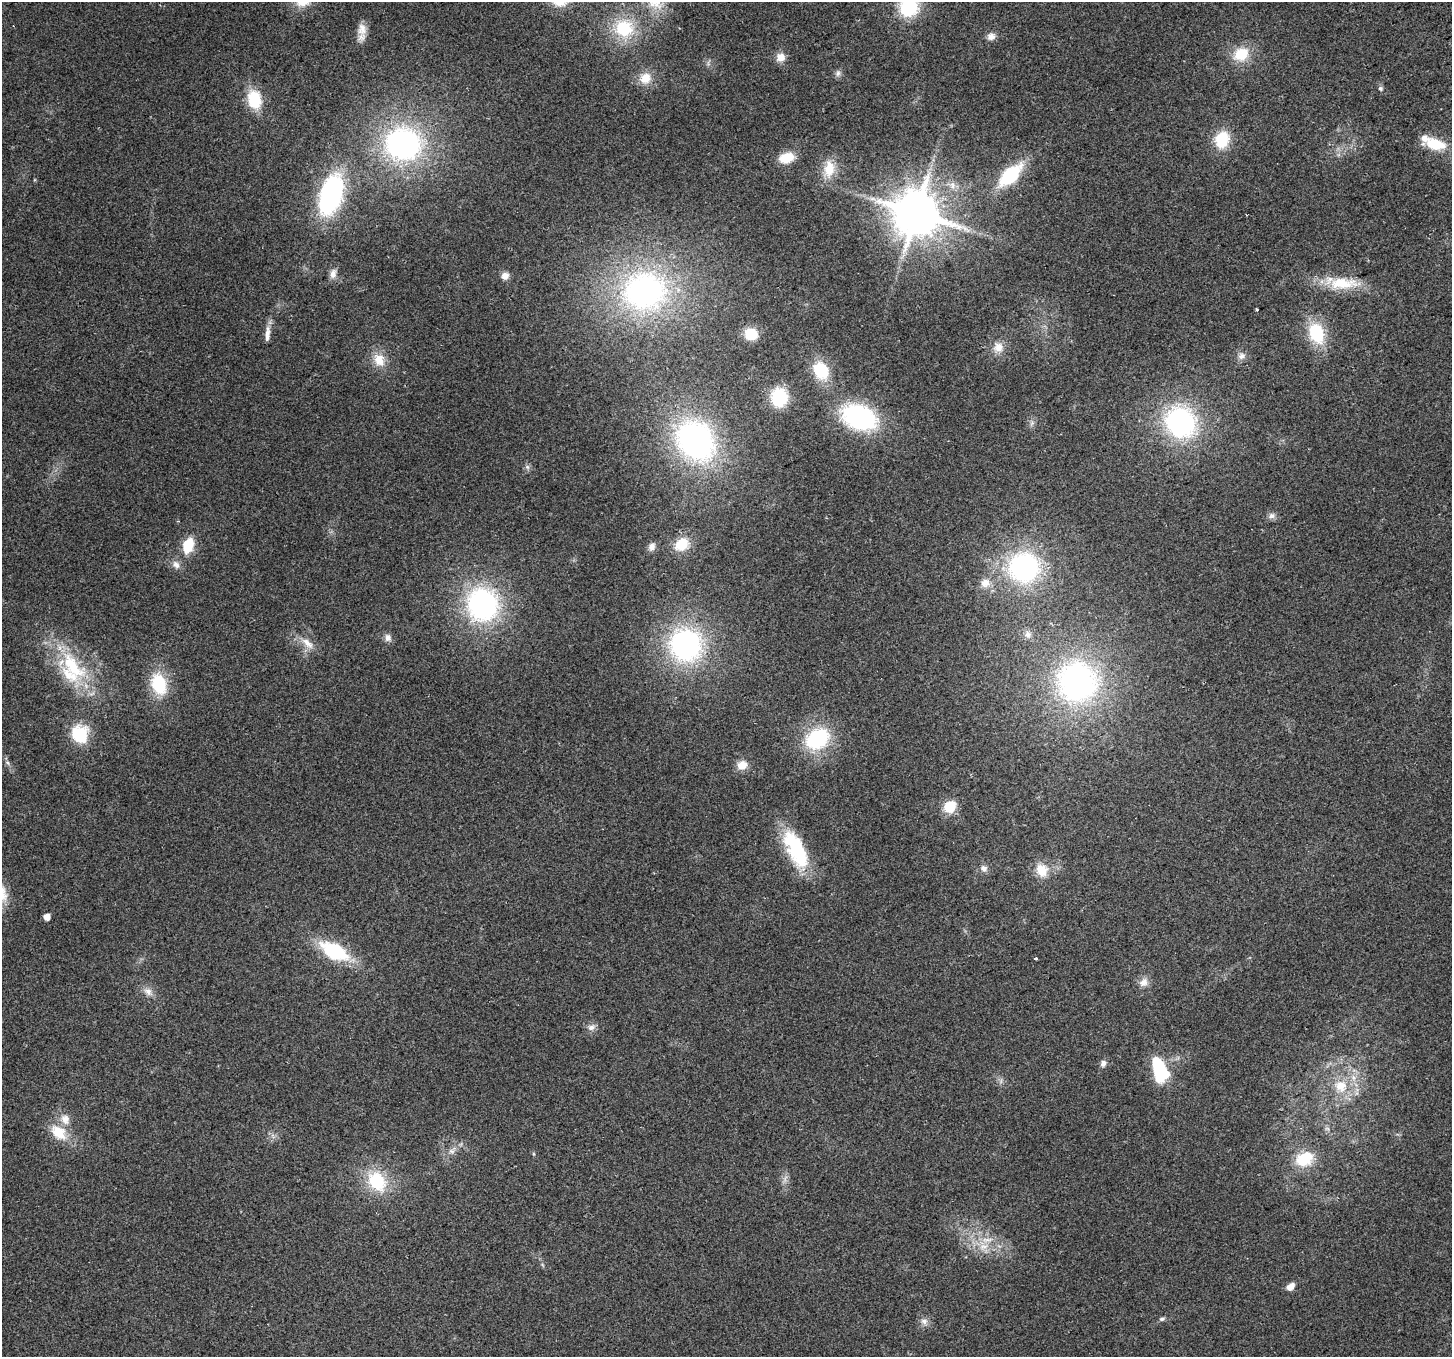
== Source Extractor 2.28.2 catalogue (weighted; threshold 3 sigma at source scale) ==
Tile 10 of 4 x 4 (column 2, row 3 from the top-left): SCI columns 1479-2928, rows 1479-2833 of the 5862 x 5723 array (HDU 1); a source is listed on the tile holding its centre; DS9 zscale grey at full resolution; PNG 1454 x 1359 px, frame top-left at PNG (2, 2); no overlay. Shown black and unused: <1% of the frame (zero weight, under 2 of 3 exposures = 2% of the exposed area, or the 3 px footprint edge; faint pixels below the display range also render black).
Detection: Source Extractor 2.28.2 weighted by HDU 2 'WHT'; one run over the whole footprint, this tile lists its part. Background 0.138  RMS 0.013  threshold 0.0574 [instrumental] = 3 sigma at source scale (4.5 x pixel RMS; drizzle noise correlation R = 1.50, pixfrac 1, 0.0396/0.0396 arcsec/px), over >= 5 px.
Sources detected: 81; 1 cosmic-ray / hot-pixel residue — not listed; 4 inside a brighter listed object's ellipse — not listed separately; the other 76 listed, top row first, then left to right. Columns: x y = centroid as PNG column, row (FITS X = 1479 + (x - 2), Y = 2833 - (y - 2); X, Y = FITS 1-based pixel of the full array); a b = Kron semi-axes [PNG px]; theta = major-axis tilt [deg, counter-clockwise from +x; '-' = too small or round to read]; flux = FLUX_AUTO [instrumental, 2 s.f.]
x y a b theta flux
908 7 19 18 - 65
624 28 24 23 - 60
362 29 17 12 -86 13
991 36 11 9 19 6.8
1241 54 18 14 30 32
781 57 11 10 - 10
838 73 9 6 79 3.9
645 78 15 13 45 18
1380 88 6 5 - 2.7
254 99 19 14 -79 47
1222 140 17 13 76 44
403 144 37 33 -13 260
1435 144 24 12 -12 38
786 158 15 10 16 26
829 169 20 12 83 28
1010 175 28 14 44 74
331 195 38 20 74 190
916 213 14 13 - 5000
333 274 13 8 77 7.6
505 276 9 9 - 7.8
1342 283 41 15 1 45
644 291 55 47 8 300
1257 309 4 3 - 1.1
267 333 18 7 85 8.9
1316 333 23 16 -72 58
751 334 13 11 -15 27
998 347 14 13 - 13
1241 356 10 8 60 5.8
379 360 17 14 -71 20
821 370 18 14 -59 49
779 397 16 14 -83 60
859 417 30 20 -20 180
1180 422 34 30 -49 190
1032 423 7 4 71 2.8
695 441 44 35 -51 310
527 467 7 6 - 3.2
1272 516 9 8 - 4.7
682 544 18 14 41 28
188 545 15 10 71 34
652 547 10 9 - 6.4
176 565 13 8 -54 7.2
1024 567 38 35 -1 180
985 583 12 11 - 11
483 605 32 29 -72 220
1028 634 9 8 - 4.9
388 638 10 9 - 5.9
307 643 21 8 -42 13
686 645 34 33 - 210
72 666 50 20 -51 89
1077 682 51 50 - 280
159 684 21 15 -74 60
79 734 20 18 -74 51
817 739 23 18 32 100
742 765 12 10 28 14
950 807 12 10 42 29
796 849 43 17 -64 96
984 868 9 8 - 5.7
1042 870 17 13 -64 21
47 917 5 5 - 11
334 951 24 13 -27 99
1036 959 3 3 - 3.3
1144 982 13 10 52 8.7
148 992 13 9 -28 8.3
591 1027 11 8 14 5.9
1103 1064 8 7 - 5
1160 1070 25 12 -71 90
1341 1086 19 17 -35 31
58 1132 25 16 -40 30
452 1151 8 6 -21 4.2
1304 1159 25 18 23 39
377 1181 23 18 -51 60
987 1240 17 6 4 11
984 1246 12 6 0 8.7
1290 1287 9 6 45 10
1162 1319 8 5 4 2.6
924 1321 10 8 -14 6.2
Isophote crosses this tile's border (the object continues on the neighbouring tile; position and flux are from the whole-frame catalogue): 1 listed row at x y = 908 7